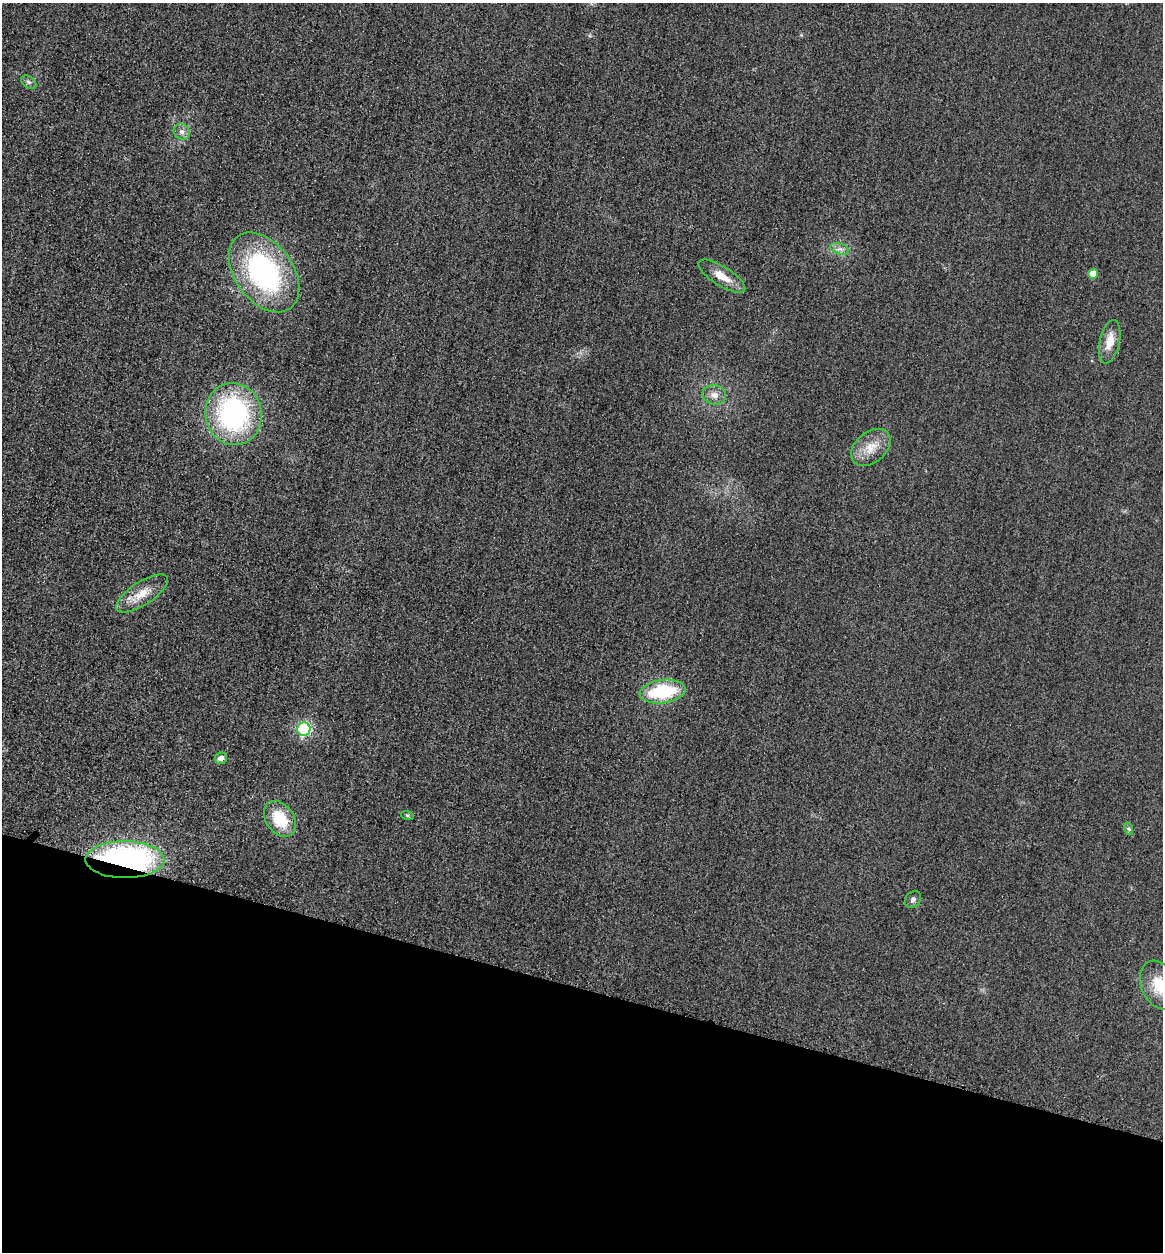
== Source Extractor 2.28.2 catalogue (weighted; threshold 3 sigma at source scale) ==
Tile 15 of 4 x 4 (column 3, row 4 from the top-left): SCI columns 2589-3749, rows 21-1270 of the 5058 x 5038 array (HDU 1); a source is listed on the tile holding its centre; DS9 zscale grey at full resolution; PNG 1165 x 1254 px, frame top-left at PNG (2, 3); each listed source drawn as its Kron ellipse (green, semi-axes under 4 px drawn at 4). Shown black and unused: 21% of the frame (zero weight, under 3 of 4 exposures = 3% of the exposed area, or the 3 px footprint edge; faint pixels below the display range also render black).
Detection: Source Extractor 2.28.2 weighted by HDU 2 'WHT'; one run over the whole footprint, this tile lists its part. Background 0.0723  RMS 0.017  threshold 0.0777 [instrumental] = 3 sigma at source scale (4.5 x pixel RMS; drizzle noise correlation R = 1.50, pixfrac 1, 0.05/0.05 arcsec/px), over >= 5 px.
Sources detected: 20; all 20 listed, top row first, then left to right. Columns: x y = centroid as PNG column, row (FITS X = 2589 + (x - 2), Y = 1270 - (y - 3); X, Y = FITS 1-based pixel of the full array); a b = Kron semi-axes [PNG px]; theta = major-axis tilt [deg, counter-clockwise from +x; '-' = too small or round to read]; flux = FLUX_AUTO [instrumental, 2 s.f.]
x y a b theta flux
29 82 8 5 -36 4.5
182 132 8 7 - 7.9
840 249 9 5 -17 6.9
264 272 45 29 -54 310
1093 274 5 5 - 24
722 276 27 9 -32 28
1110 342 22 10 78 27
714 395 12 9 -11 13
234 414 31 28 -79 290
871 447 22 15 40 32
142 593 30 11 33 32
663 692 23 11 8 120
304 729 7 6 - 260
221 758 6 5 - 11
407 815 6 4 -18 2.2
280 819 20 14 -55 63
1129 829 6 4 -71 2.9
125 860 39 18 0 460
913 899 9 7 48 5.9
1159 985 25 18 -67 51
Overlapping masked pixels (flux is a lower limit): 1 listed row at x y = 125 860
Isophote crosses this tile's border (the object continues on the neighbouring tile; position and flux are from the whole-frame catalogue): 1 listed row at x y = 1159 985